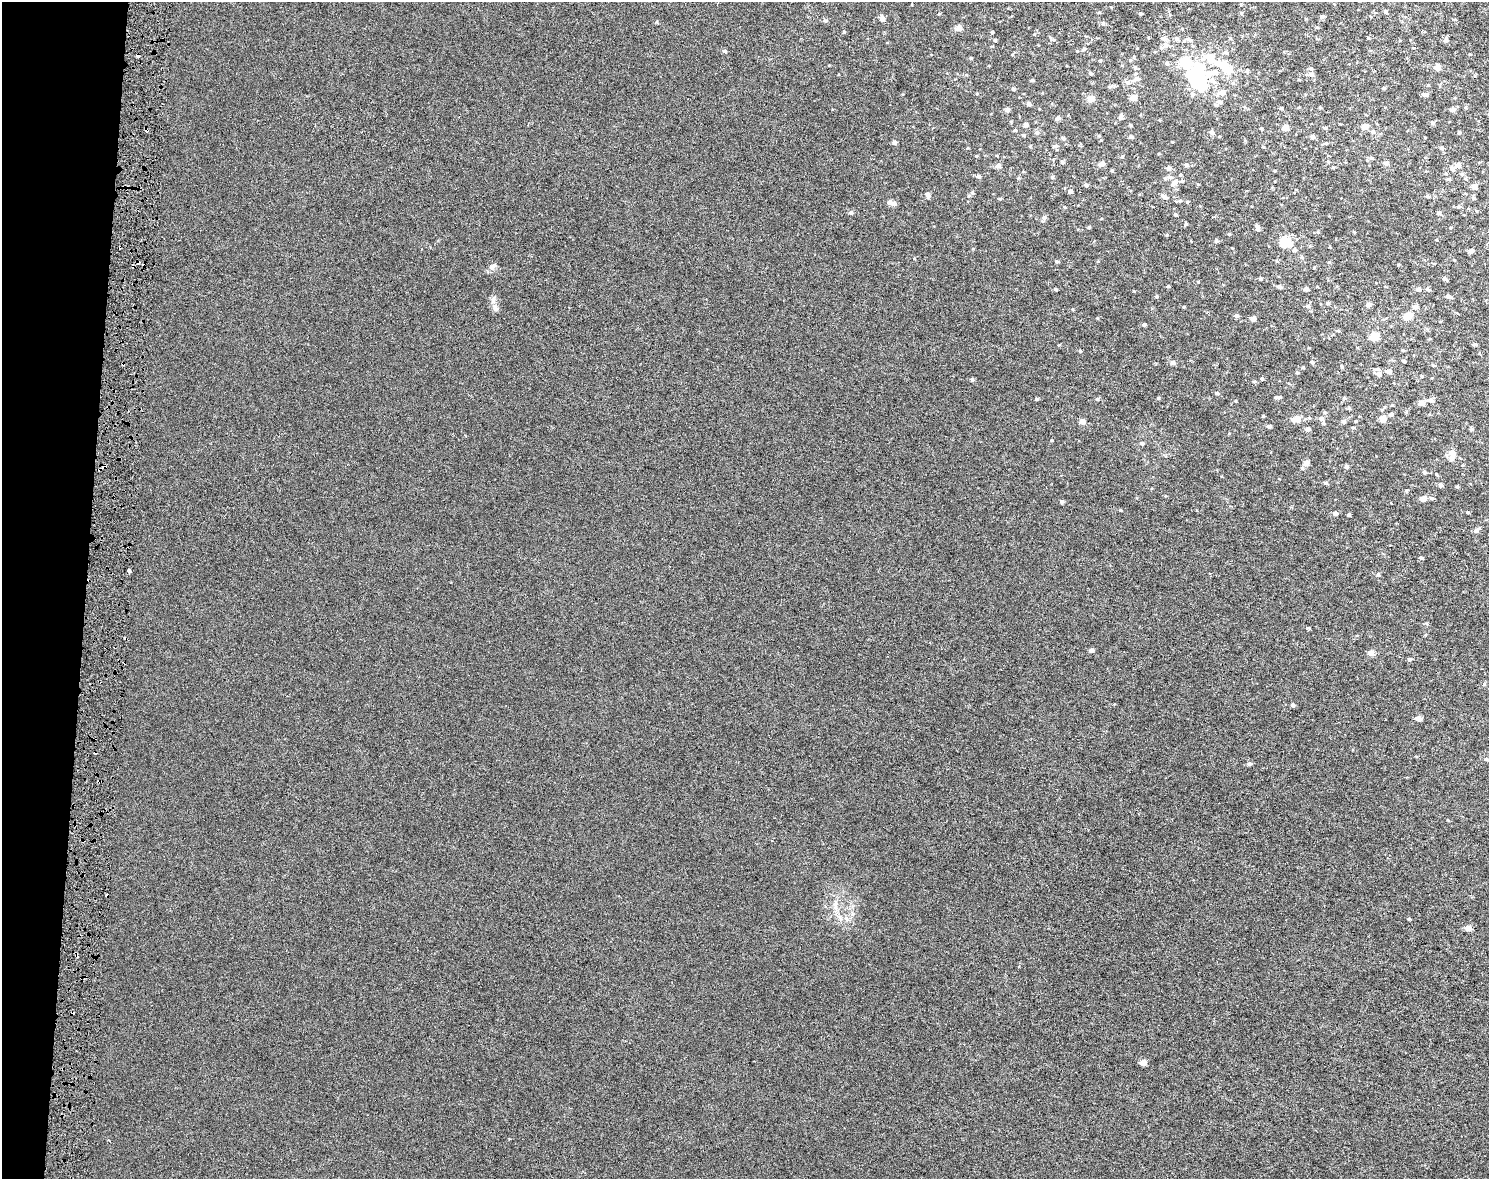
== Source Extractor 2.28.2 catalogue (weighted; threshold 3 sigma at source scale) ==
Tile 7 of 3 x 4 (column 1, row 3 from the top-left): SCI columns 286-1772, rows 1178-2354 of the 4975 x 4717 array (HDU 1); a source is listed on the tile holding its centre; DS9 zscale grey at full resolution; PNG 1491 x 1181 px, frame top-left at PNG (2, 2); no overlay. Shown black and unused: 6% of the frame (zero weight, under 3 of 6 exposures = <1% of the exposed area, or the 3 px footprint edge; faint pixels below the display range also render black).
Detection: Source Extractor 2.28.2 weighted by HDU 2 'WHT'; one run over the whole footprint, this tile lists its part. Background -2.74e-05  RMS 0.0023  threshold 0.00955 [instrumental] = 3 sigma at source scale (4.09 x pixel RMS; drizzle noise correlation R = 1.36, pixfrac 0.8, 0.0396/0.0396 arcsec/px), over >= 5 px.
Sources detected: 249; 8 inside a brighter object's white glare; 8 cosmic-ray / hot-pixel residue — not listed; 10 inside a brighter listed object's ellipse — not listed separately; the other 223 listed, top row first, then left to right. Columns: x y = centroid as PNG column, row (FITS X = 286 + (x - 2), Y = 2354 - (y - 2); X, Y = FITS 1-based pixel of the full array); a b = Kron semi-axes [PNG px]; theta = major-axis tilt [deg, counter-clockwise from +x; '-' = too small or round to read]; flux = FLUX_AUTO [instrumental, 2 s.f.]
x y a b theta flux
1241 4 4 3 - 0.22
1099 12 5 3 - 0.19
1385 12 5 5 - 0.39
1141 13 4 3 - 0.26
1323 16 6 4 9 0.4
882 19 5 4 - 1.1
825 21 5 5 - 0.33
1103 23 6 5 - 0.46
959 28 5 4 - 1.7
1317 28 5 3 - 0.19
844 32 5 4 - 0.2
992 32 3 3 - 0.23
1164 39 6 5 - 0.93
1177 39 6 6 - 0.53
1188 39 7 5 -30 0.55
995 40 4 4 - 0.25
1446 40 6 6 - 0.6
1166 45 8 7 - 0.76
1084 49 6 5 - 0.39
725 51 5 4 - 0.45
1211 57 9 7 81 2.8
971 58 4 4 - 0.22
1184 61 9 6 23 5.1
1167 63 6 6 - 0.46
1135 68 6 5 - 0.35
1437 68 5 5 - 1.4
1198 69 14 10 12 7.1
1311 69 6 5 - 0.4
1228 70 6 5 - 3.9
1247 71 6 5 - 0.42
1214 72 8 7 - 1.3
1090 73 5 4 - 0.36
1311 75 7 6 - 0.82
1136 79 12 6 30 1
1032 80 4 3 - 0.34
1299 80 5 3 - 0.16
1212 81 10 7 -37 1.1
1233 83 6 5 - 0.4
1428 85 4 4 - 0.21
1110 87 6 4 2 0.35
1384 88 5 4 - 0.24
1013 89 5 4 - 0.3
1222 92 6 6 - 1.3
977 93 5 3 - 0.2
1425 95 6 4 -10 0.69
1133 98 5 5 - 2.2
1091 99 5 5 - 2.4
1219 102 8 7 - 0.83
1029 104 4 4 - 0.54
1320 107 5 3 - 0.19
1281 108 5 4 - 0.28
1007 110 6 5 - 0.6
1453 110 6 5 - 0.73
1120 117 5 5 - 0.71
1058 118 6 5 - 0.59
1432 123 6 5 - 0.41
1026 125 5 5 - 0.62
1130 125 4 3 - 0.27
1365 126 5 5 - 1.8
1261 128 4 3 - 0.21
1285 128 5 5 - 1.9
1325 128 5 4 - 0.33
1015 130 5 4 - 0.23
1211 132 6 5 - 0.61
1372 132 6 6 - 0.48
1459 132 4 3 - 0.27
1037 133 7 6 - 0.53
1023 135 5 4 - 0.25
1312 136 6 5 - 0.59
1131 137 5 4 - 0.52
1063 138 6 4 -12 0.4
894 142 4 4 - 0.78
1172 142 4 2 - 0.16
1326 143 4 4 - 0.25
1056 146 6 4 -18 0.33
1263 147 4 3 - 0.16
1442 148 5 5 - 0.42
976 156 4 3 - 0.17
1122 156 5 4 - 0.27
1371 158 6 5 - 0.35
1062 162 5 4 - 0.4
1328 162 5 3 - 0.22
1386 163 5 4 - 1
1101 164 7 5 25 1.2
1187 165 5 5 - 0.53
1458 165 5 5 - 1.3
998 166 5 5 - 0.88
1333 167 4 3 - 0.19
1168 168 6 5 - 0.71
1452 168 9 5 -59 0.58
1112 171 5 3 - 0.19
1462 174 5 5 - 0.39
978 176 5 5 - 0.58
1052 177 5 5 - 0.39
1170 177 7 5 6 0.51
1018 178 5 4 - 0.23
1448 179 5 4 - 0.35
1175 182 12 6 47 1.1
1086 185 4 4 - 0.48
1474 186 5 5 - 1.4
1070 191 5 5 - 0.56
972 193 7 5 -69 0.37
928 195 6 5 - 0.9
1428 196 5 4 - 0.35
1164 197 8 5 -32 0.78
1473 198 5 5 - 0.33
1000 199 5 4 - 0.22
1180 201 6 4 19 0.28
890 202 6 5 - 0.74
1187 202 5 4 - 0.24
1459 207 6 5 - 0.46
1476 211 4 2 - 0.16
851 213 5 4 - 0.54
1439 213 4 4 - 0.66
1175 215 4 4 - 0.39
1044 218 8 5 63 0.62
1186 224 4 4 - 0.23
1089 227 4 4 - 0.21
1258 229 5 5 - 0.55
1229 234 4 4 - 0.22
1167 235 4 4 - 0.21
1216 241 5 5 - 0.31
1285 242 7 6 - 8.9
1294 250 5 5 - 0.5
1471 251 5 4 - 0.92
1301 257 5 5 - 0.32
1057 261 4 4 - 0.31
133 266 3 3 - 0.27
492 267 11 7 37 0.87
1261 279 4 3 - 0.35
1445 279 6 4 -34 0.45
1168 286 4 3 - 0.26
1279 287 6 5 - 0.55
1055 289 4 4 - 0.27
1306 289 5 5 - 0.6
1418 289 6 5 - 0.58
1427 289 6 5 - 0.42
1157 296 5 4 - 0.31
1448 296 5 4 - 0.68
1328 303 6 4 -2 0.32
1368 305 5 5 - 0.93
1308 306 5 5 - 0.43
1184 307 3 3 - 0.19
1415 307 5 5 - 0.87
495 308 8 7 - 0.98
1237 316 5 5 - 0.48
1408 316 5 4 - 5.1
1253 319 4 4 - 1.3
1144 325 4 4 - 0.36
1338 331 5 3 - 0.22
1374 336 5 5 - 6.3
1475 344 6 4 9 0.33
1403 350 4 3 - 0.23
1080 351 5 3 - 0.23
1404 361 4 3 - 0.31
1312 362 4 4 - 0.29
1172 363 6 5 - 0.77
123 364 4 3 - 0.3
1433 365 5 4 - 0.24
1342 366 6 4 -60 0.23
1303 367 4 4 - 0.2
1388 371 5 5 - 0.94
1297 372 5 4 - 0.27
1379 374 6 6 - 0.86
972 379 4 4 - 0.44
1262 379 5 5 - 0.3
1254 382 5 3 - 0.23
1217 393 4 4 - 0.29
1279 397 7 5 9 0.39
1158 398 4 4 - 0.25
1344 398 5 4 - 0.3
1036 399 4 3 - 0.34
1097 399 5 5 - 0.29
1431 400 7 6 - 0.84
1421 403 5 5 - 1.6
1391 414 5 5 - 0.55
1263 416 4 4 - 0.2
1321 418 7 6 - 0.65
1297 419 5 5 - 3.6
1382 419 6 5 - 2.3
1356 421 5 3 - 0.16
1082 422 5 5 - 1.6
1343 422 6 5 - 0.52
1269 426 5 4 - 0.46
1353 428 4 4 - 0.27
1308 429 5 5 - 0.67
1471 429 5 4 - 0.4
1051 440 4 3 - 0.27
1142 443 5 5 - 0.47
1452 453 8 7 - 1.5
1306 463 5 5 - 1.5
1346 467 5 5 - 0.46
1302 468 5 4 - 0.28
1424 472 5 4 - 0.38
1325 483 6 4 -26 0.32
1440 485 5 5 - 0.5
1457 487 5 3 - 0.22
1423 498 5 5 - 1.6
1431 498 7 5 -27 0.37
1062 501 5 5 - 0.41
1120 510 4 3 - 0.17
1467 512 4 3 - 0.17
1335 513 5 5 - 0.55
1349 515 4 3 - 0.31
1476 531 7 5 23 0.65
1421 558 5 4 - 0.33
129 571 3 3 - 3.1
1378 575 6 5 - 0.41
1308 628 4 3 - 0.33
1091 650 5 4 - 0.68
1371 653 5 5 - 1.5
1409 659 5 5 - 0.38
1484 685 5 3 - 0.22
1293 705 4 4 - 0.43
1418 719 6 5 - 1.2
1486 759 6 4 -8 0.4
1249 764 5 5 - 0.51
99 781 4 3 - 0.21
835 905 16 7 86 1.6
846 919 8 5 -45 0.61
1409 919 4 4 - 0.2
1468 928 5 4 - 1.6
1143 1062 5 5 - 1.8
Overlapping masked pixels (flux is a lower limit): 3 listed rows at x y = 133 266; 123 364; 99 781
Unlisted compact peaks at least as high as the median listed source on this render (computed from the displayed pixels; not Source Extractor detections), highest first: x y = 1097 318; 1198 282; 1236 401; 1059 345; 1134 291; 1073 309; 657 22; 973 249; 1426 623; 829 65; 939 14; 1318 232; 914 259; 968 148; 1398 265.